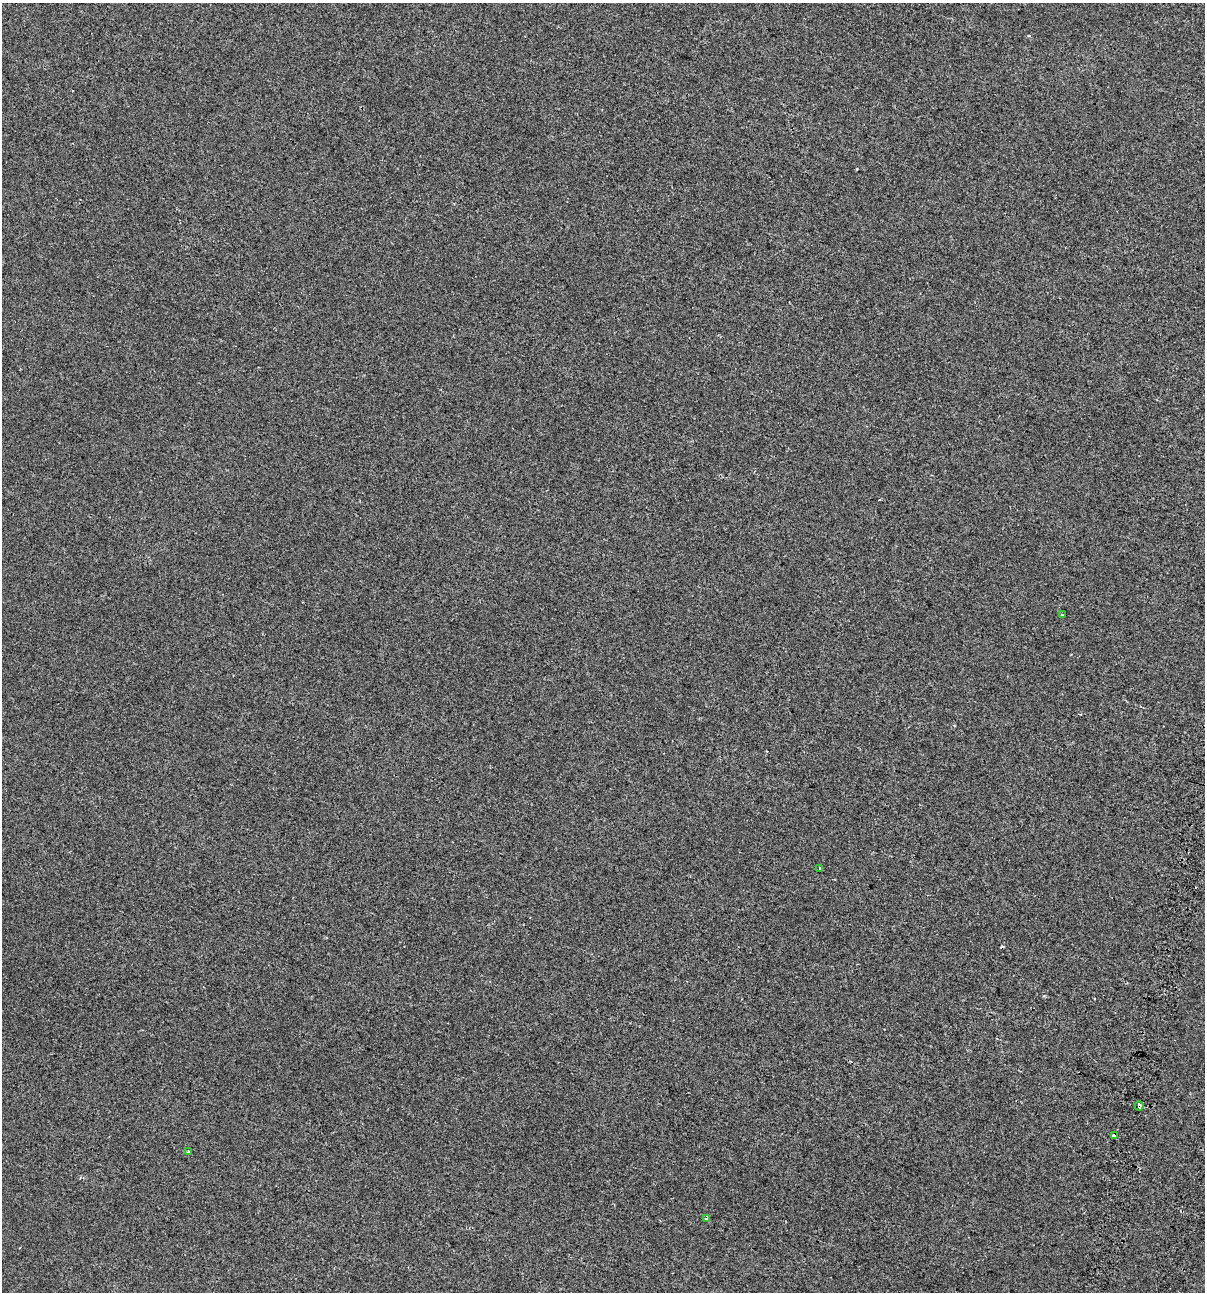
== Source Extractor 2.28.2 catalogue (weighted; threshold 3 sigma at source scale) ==
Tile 6 of 4 x 4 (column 2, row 2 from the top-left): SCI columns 1593-2795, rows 2667-3956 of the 5531 x 5345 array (HDU 1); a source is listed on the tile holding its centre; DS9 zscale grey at full resolution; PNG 1207 x 1294 px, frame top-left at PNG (2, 3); each listed source drawn as its Kron ellipse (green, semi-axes under 4 px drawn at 4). Shown black and unused: <1% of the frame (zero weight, under 2 of 3 exposures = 7% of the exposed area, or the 3 px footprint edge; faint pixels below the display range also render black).
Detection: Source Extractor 2.28.2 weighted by HDU 2 'WHT'; one run over the whole footprint, this tile lists its part. Background -4.89e-04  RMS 0.0045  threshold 0.0203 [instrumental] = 3 sigma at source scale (4.5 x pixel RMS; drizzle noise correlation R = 1.50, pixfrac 1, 0.0396/0.0396 arcsec/px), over >= 5 px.
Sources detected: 8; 2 cosmic-ray / hot-pixel residue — neither listed nor drawn; the other 6 listed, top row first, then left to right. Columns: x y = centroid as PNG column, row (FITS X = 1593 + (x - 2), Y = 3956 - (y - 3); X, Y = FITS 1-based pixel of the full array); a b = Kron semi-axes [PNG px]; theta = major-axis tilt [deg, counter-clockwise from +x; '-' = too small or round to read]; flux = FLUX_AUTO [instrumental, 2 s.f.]
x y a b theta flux
1063 614 3 3 - 11
820 869 3 3 - 1.2
1139 1106 5 3 - 4.8
1114 1135 4 3 - 1.7
188 1152 3 3 - 0.55
707 1218 4 3 - 1.6
Overlapping masked pixels (flux is a lower limit): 2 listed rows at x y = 1139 1106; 1114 1135